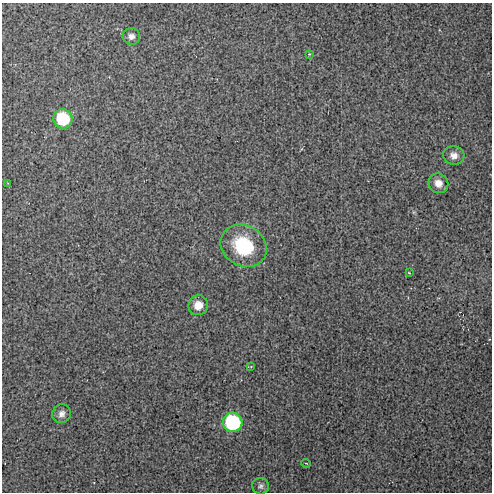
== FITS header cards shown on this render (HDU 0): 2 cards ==
NAXIS1  =                  490 / Axis length
NAXIS2  =                  490 / Axis length

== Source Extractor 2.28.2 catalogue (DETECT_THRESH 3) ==
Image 490 x 490 px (HDU 0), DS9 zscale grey, 1 PNG px = 1 image px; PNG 494 x 494 px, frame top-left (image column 1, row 490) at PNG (2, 3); each listed source drawn as its Kron ellipse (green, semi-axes under 4 px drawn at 4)
Background 14.6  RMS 1.3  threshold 3.8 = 3 sigma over >= 5 px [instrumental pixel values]
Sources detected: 14; all 14 listed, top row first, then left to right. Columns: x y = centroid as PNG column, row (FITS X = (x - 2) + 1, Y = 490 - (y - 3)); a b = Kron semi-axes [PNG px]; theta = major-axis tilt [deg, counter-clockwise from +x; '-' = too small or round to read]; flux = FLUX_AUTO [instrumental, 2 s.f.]
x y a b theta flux
131 36 8 8 - 380
309 54 3 3 - 78
63 119 10 9 - 4300
454 156 11 9 -12 530
8 183 3 3 - 53
438 183 10 9 - 690
244 246 24 20 -31 4900
409 273 4 3 - 84
198 305 10 9 - 910
251 367 3 2 - 73
61 414 9 9 - 430
233 422 10 9 - 9400
306 463 5 3 - 77
260 486 8 8 - 280